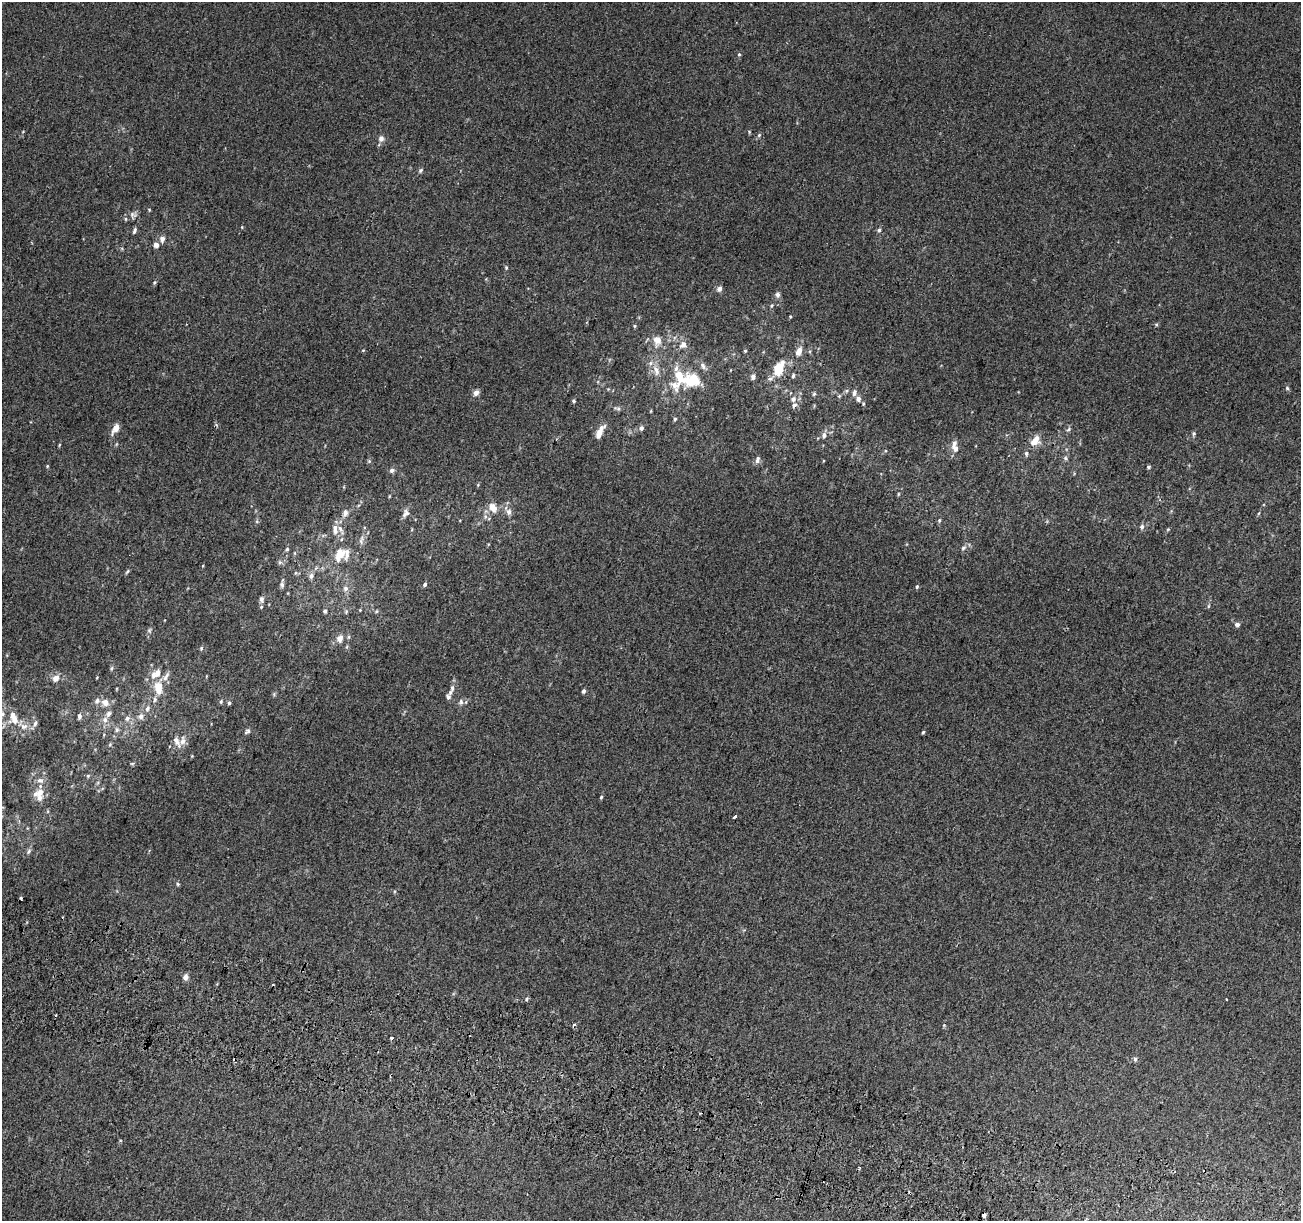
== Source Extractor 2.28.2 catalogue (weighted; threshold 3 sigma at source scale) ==
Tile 6 of 4 x 4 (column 2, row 2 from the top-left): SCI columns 1325-2623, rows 2771-3989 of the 5231 x 5470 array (HDU 1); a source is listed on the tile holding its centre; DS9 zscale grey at full resolution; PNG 1303 x 1223 px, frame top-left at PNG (2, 2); no overlay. Shown black and unused: <1% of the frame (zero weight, under 2 of 3 exposures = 2% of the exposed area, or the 3 px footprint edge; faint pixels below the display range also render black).
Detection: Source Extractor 2.28.2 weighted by HDU 2 'WHT'; one run over the whole footprint, this tile lists its part. Background 0.00368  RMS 0.0054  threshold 0.0244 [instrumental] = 3 sigma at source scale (4.5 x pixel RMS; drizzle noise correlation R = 1.50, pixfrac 1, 0.0396/0.0396 arcsec/px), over >= 5 px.
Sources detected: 148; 6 cosmic-ray / hot-pixel residue — not listed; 19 inside a brighter listed object's ellipse — not listed separately; the other 123 listed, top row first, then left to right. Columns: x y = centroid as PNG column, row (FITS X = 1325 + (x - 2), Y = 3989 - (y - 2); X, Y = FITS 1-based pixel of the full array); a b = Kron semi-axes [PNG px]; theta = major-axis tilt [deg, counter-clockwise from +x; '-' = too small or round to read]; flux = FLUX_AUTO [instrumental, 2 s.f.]
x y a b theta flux
739 54 5 4 - 0.7
759 135 7 4 45 0.84
381 138 7 6 - 2.3
420 170 7 5 51 0.96
133 214 12 7 -5 2.2
879 230 6 5 - 1
134 231 8 4 71 1.3
162 239 8 7 - 2.3
156 245 5 5 - 3.8
506 268 5 4 - 0.65
154 282 6 4 69 0.74
719 289 7 6 - 1.8
777 295 8 7 - 1.4
772 306 6 4 56 0.69
790 316 4 3 - 0.5
1156 324 5 4 - 0.7
635 326 5 4 - 0.62
657 340 11 9 -82 5
683 345 9 7 46 3.2
745 351 4 4 - 0.61
799 351 12 7 68 4
703 365 10 7 -66 2.1
779 368 14 9 65 15
656 371 14 8 -80 4.1
793 376 7 4 79 0.88
753 377 6 5 - 2
692 380 17 15 21 17
676 385 17 16 - 9.2
1287 388 5 5 - 0.83
476 393 8 7 - 2.2
854 393 9 5 76 1.8
814 394 6 4 67 0.86
839 396 5 4 - 0.72
793 399 8 8 - 2.6
858 399 7 6 - 2.1
574 401 5 4 - 0.73
617 408 11 5 -14 1.6
651 411 5 3 - 0.51
675 419 5 4 - 0.86
115 428 10 5 58 4.9
641 428 6 5 - 1.7
1069 429 7 5 37 0.99
600 432 18 7 65 5.8
1194 434 7 5 88 0.83
824 435 8 6 84 2
1036 440 10 9 - 5
59 445 5 3 - 0.5
955 448 12 8 -40 3
1026 454 6 5 - 1.3
1065 458 6 5 - 0.98
757 459 10 6 77 2
369 461 5 5 - 0.67
47 466 5 3 - 0.53
1148 467 5 4 - 0.86
391 470 6 5 - 1.5
898 494 5 3 - 0.53
389 496 5 3 - 0.4
492 507 10 7 -56 6.2
509 512 8 7 - 2.3
345 513 9 7 74 2.3
406 513 12 7 52 2.5
1259 513 6 3 70 0.6
939 520 6 4 70 0.81
1142 527 7 5 85 1.4
335 530 14 7 -90 3.6
361 540 13 5 79 2.2
963 548 7 5 29 1.2
287 549 5 4 - 0.95
341 555 20 15 27 12
280 562 6 5 - 1.2
127 572 7 3 48 0.78
311 576 7 6 - 2
425 584 5 4 - 1.1
282 585 8 5 86 1.5
917 587 5 4 - 0.8
346 588 7 7 - 2
261 599 8 5 -90 1.4
1208 606 6 4 88 0.63
360 610 4 3 - 0.42
325 611 5 4 - 1.2
1237 624 6 5 - 1.7
149 630 6 5 - 0.92
340 639 10 7 73 3.4
201 648 6 4 70 0.74
111 668 7 3 81 0.76
166 676 16 6 58 2.7
97 677 3 2 - 0.39
56 678 8 7 - 3.5
158 687 16 9 -84 9
452 688 10 5 84 2.1
583 691 4 4 - 1.4
448 697 9 7 74 1.7
221 702 6 4 71 0.77
461 702 8 6 -77 1.4
105 703 10 9 - 3.8
229 703 5 4 - 0.95
147 709 8 6 59 2
2 714 6 6 - 1.8
79 716 7 5 85 1.6
141 716 8 7 - 2.5
127 718 8 7 - 2.1
15 720 13 11 27 5.7
105 720 8 8 - 2.6
35 723 9 5 73 1.6
117 730 7 6 - 1.5
247 731 8 5 43 1.3
923 732 4 3 - 0.68
176 741 16 7 -66 3.8
132 763 6 3 19 0.57
88 776 5 5 - 0.7
40 780 9 6 0 2.1
40 792 11 9 76 4.6
601 797 5 4 - 0.65
735 817 4 3 - 2.8
29 851 8 5 51 1.3
178 884 5 5 - 0.74
186 977 7 6 - 2.3
527 999 5 4 - 0.93
1226 999 3 3 - 0.7
391 1038 3 3 - 2.3
1135 1059 7 5 -89 1
910 1193 3 3 - 2.3
983 1215 4 3 - 5.3
Overlapping masked pixels (flux is a lower limit): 2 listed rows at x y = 910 1193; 983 1215
Isophote crosses this tile's border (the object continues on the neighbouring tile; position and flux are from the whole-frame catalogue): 1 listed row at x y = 2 714